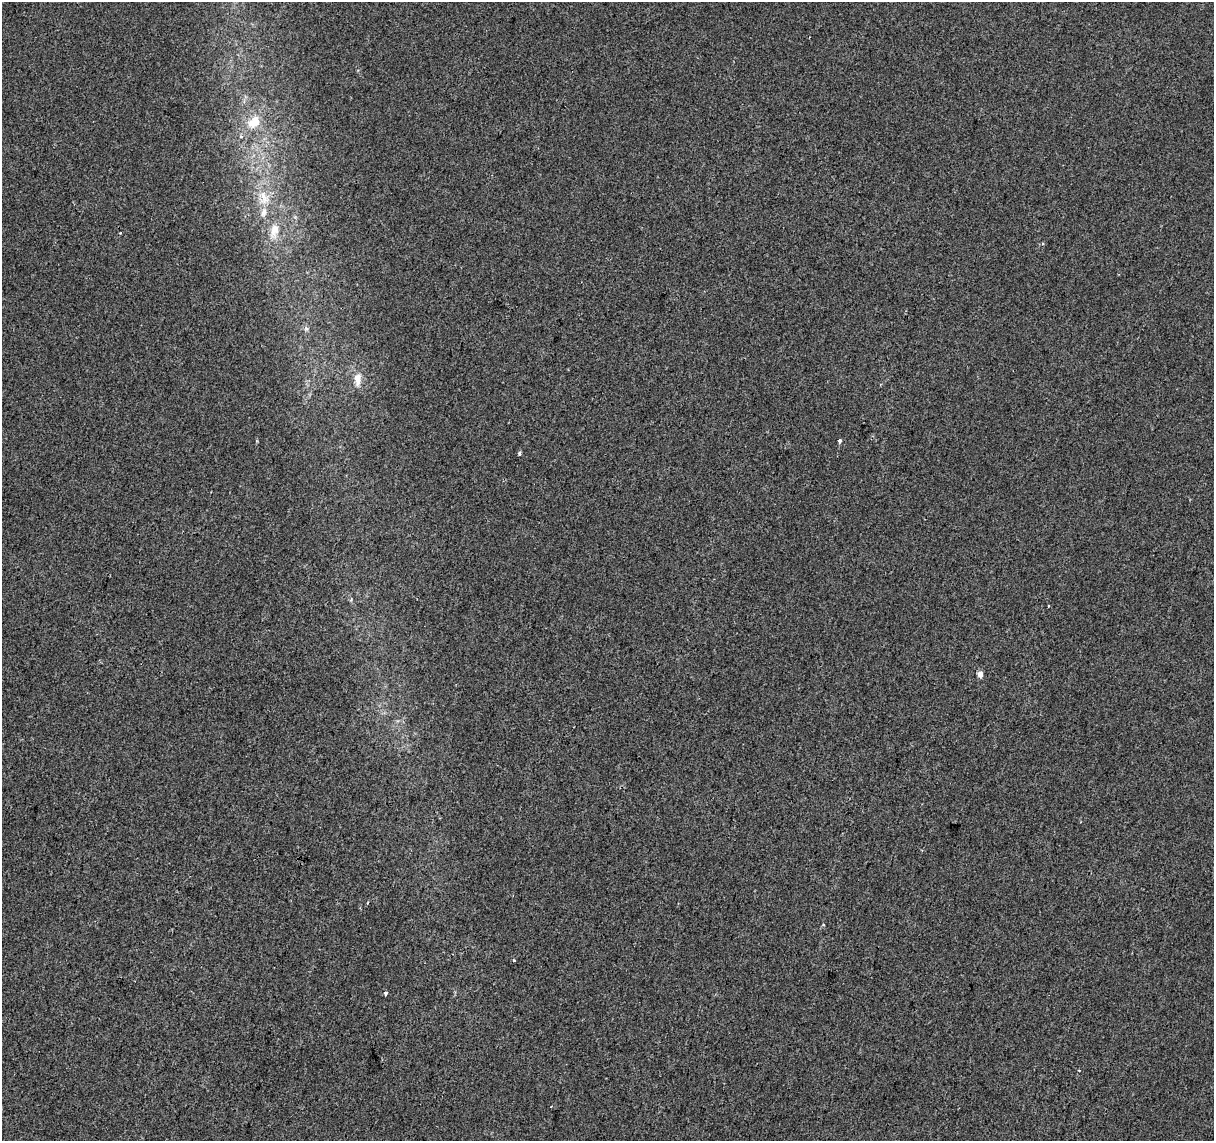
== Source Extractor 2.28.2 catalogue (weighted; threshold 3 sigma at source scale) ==
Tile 7 of 4 x 4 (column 3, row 2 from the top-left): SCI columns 2434-3645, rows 2564-3702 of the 4858 x 5067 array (HDU 1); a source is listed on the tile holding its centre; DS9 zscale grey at full resolution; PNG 1216 x 1143 px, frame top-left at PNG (2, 2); no overlay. Shown black and unused: <1% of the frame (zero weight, under 2 of 3 exposures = <1% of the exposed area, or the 3 px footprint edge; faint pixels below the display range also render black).
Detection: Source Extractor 2.28.2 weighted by HDU 2 'WHT'; one run over the whole footprint, this tile lists its part. Background -2.32e-05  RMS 0.0042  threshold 0.0189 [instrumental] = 3 sigma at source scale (4.5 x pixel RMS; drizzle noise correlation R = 1.50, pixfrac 1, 0.0396/0.0396 arcsec/px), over >= 5 px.
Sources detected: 11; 1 inside a brighter listed object's ellipse — not listed separately; the other 10 listed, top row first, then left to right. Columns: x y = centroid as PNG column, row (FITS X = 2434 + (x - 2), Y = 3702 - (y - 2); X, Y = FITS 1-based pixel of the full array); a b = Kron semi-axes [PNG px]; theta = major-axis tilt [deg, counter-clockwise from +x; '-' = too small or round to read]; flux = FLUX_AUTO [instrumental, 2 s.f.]
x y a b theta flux
254 122 20 15 41 7.6
264 197 24 8 -67 5.5
274 230 16 9 79 5.2
120 233 3 3 - 0.46
358 379 18 9 87 4
839 440 4 3 - 2.1
519 453 4 3 - 1.5
1049 606 3 2 - 0.75
980 674 5 4 - 3.3
385 993 4 3 - 2.6